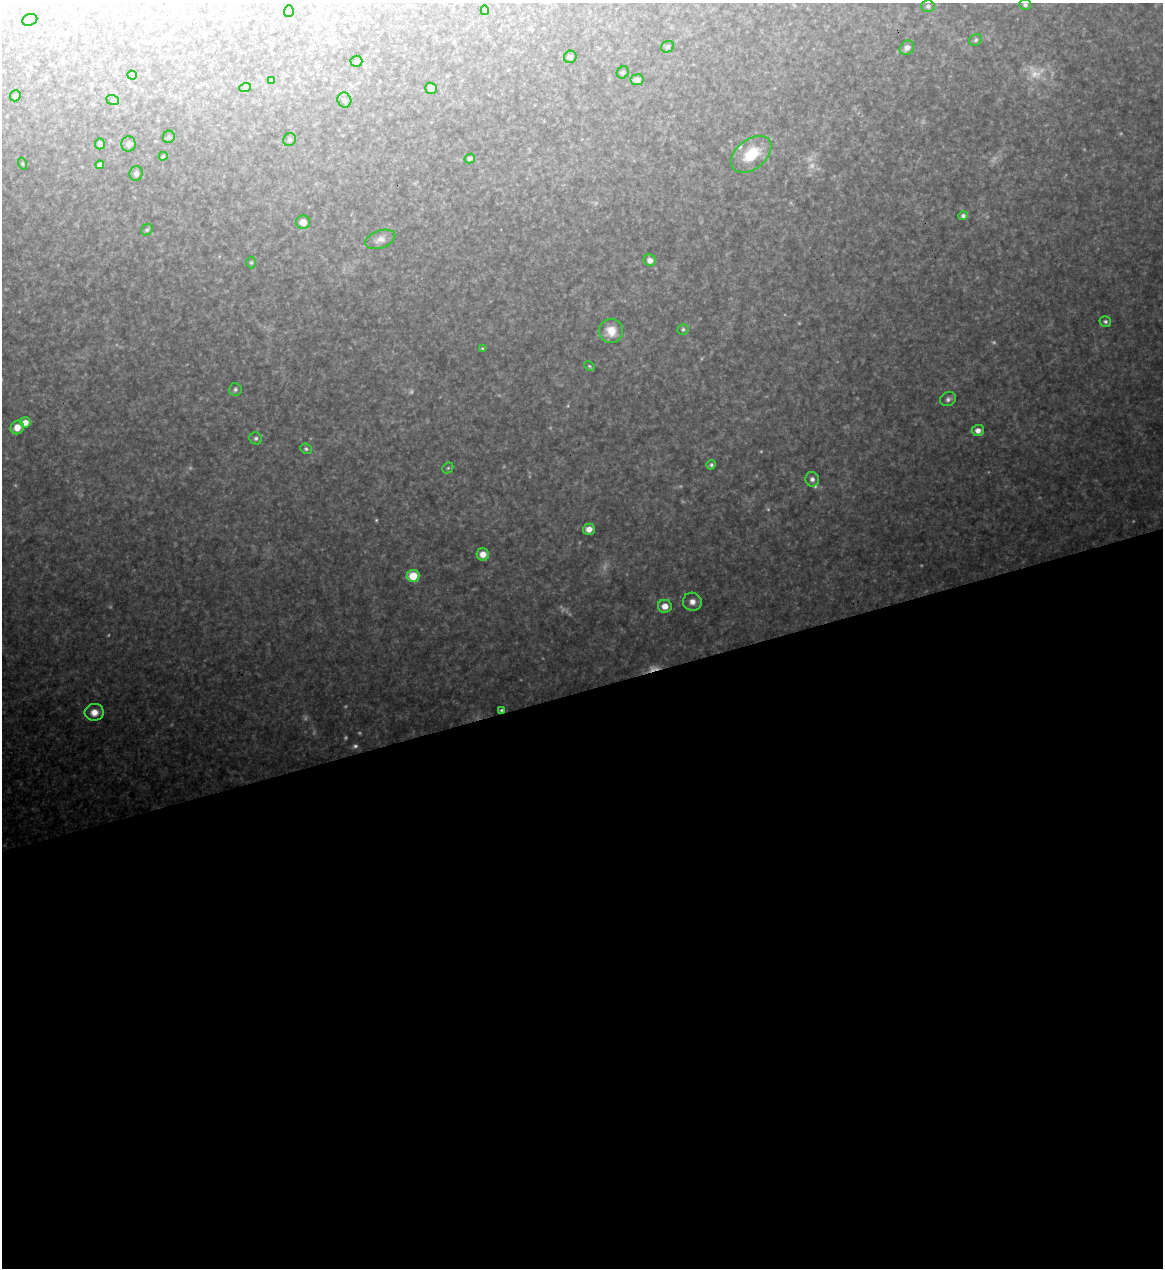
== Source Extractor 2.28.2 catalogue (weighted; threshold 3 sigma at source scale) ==
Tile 15 of 4 x 4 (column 3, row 4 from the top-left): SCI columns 2462-3622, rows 1-1266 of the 5043 x 5063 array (HDU 1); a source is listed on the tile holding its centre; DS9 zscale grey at full resolution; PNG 1165 x 1270 px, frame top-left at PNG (2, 3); each listed source drawn as its Kron ellipse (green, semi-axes under 4 px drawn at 4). Shown black and unused: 46% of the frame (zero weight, under 3 of 4 exposures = <1% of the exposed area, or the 3 px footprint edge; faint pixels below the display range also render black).
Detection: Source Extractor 2.28.2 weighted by HDU 2 'WHT'; one run over the whole footprint, this tile lists its part. Background 0.328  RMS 0.017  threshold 0.0767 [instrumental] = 3 sigma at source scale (4.5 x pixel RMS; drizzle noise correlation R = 1.50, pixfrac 1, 0.05/0.05 arcsec/px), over >= 5 px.
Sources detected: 79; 21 too faint to see at this stretch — neither listed nor drawn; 1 inside a brighter listed object's ellipse — not listed separately; the other 57 listed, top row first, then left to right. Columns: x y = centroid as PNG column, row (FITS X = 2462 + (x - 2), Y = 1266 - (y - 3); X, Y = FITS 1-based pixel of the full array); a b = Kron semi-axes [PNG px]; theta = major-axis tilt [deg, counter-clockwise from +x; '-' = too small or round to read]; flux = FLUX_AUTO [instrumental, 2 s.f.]
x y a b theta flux
1025 5 6 5 - 4
928 6 6 6 - 4.4
485 10 5 4 - 2.2
289 11 6 5 - 5.2
30 20 8 5 21 4.5
976 40 7 5 36 3.9
667 47 7 5 25 4.4
907 48 8 6 44 9.2
570 57 6 6 - 5.9
356 61 6 5 - 3.1
623 72 6 5 - 3.6
132 75 5 4 - 5.5
637 80 6 5 - 9.1
271 81 3 3 - 2.5
245 88 6 4 19 2.2
431 88 6 5 - 11
15 96 6 5 - 4
113 100 6 5 - 3
344 100 8 7 - 6.3
169 137 6 5 - 3.8
290 140 7 6 - 4.4
100 144 5 5 - 5.9
129 144 7 7 - 7.2
751 154 23 14 39 59
163 156 4 3 - 3.1
470 158 5 4 - 4.5
23 164 6 3 -71 1.9
100 165 4 4 - 4.2
136 174 7 6 - 5.9
963 216 5 4 - 5.4
303 222 7 7 - 16
147 230 6 5 - 3.1
380 239 16 8 20 12
650 260 6 5 - 8.9
251 262 6 5 - 2.5
1105 321 6 5 - 3.7
683 329 5 5 - 3
611 331 12 12 - 27
482 348 4 3 - 1.6
589 366 5 3 - 2.1
235 389 6 6 - 4.2
948 399 8 7 - 5.8
25 422 5 5 - 17
17 427 7 6 - 19
978 430 6 5 - 11
256 438 6 6 - 4.1
306 449 6 5 - 3.2
711 465 5 4 - 3.8
448 468 6 5 - 2.8
812 479 7 6 - 7.6
589 529 6 5 - 14
483 554 6 6 - 19
413 576 6 6 - 42
692 602 9 9 - 12
665 606 7 6 - 16
501 710 4 3 - 2.6
94 712 9 8 - 18
Overlapping masked pixels (flux is a lower limit): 1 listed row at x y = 501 710